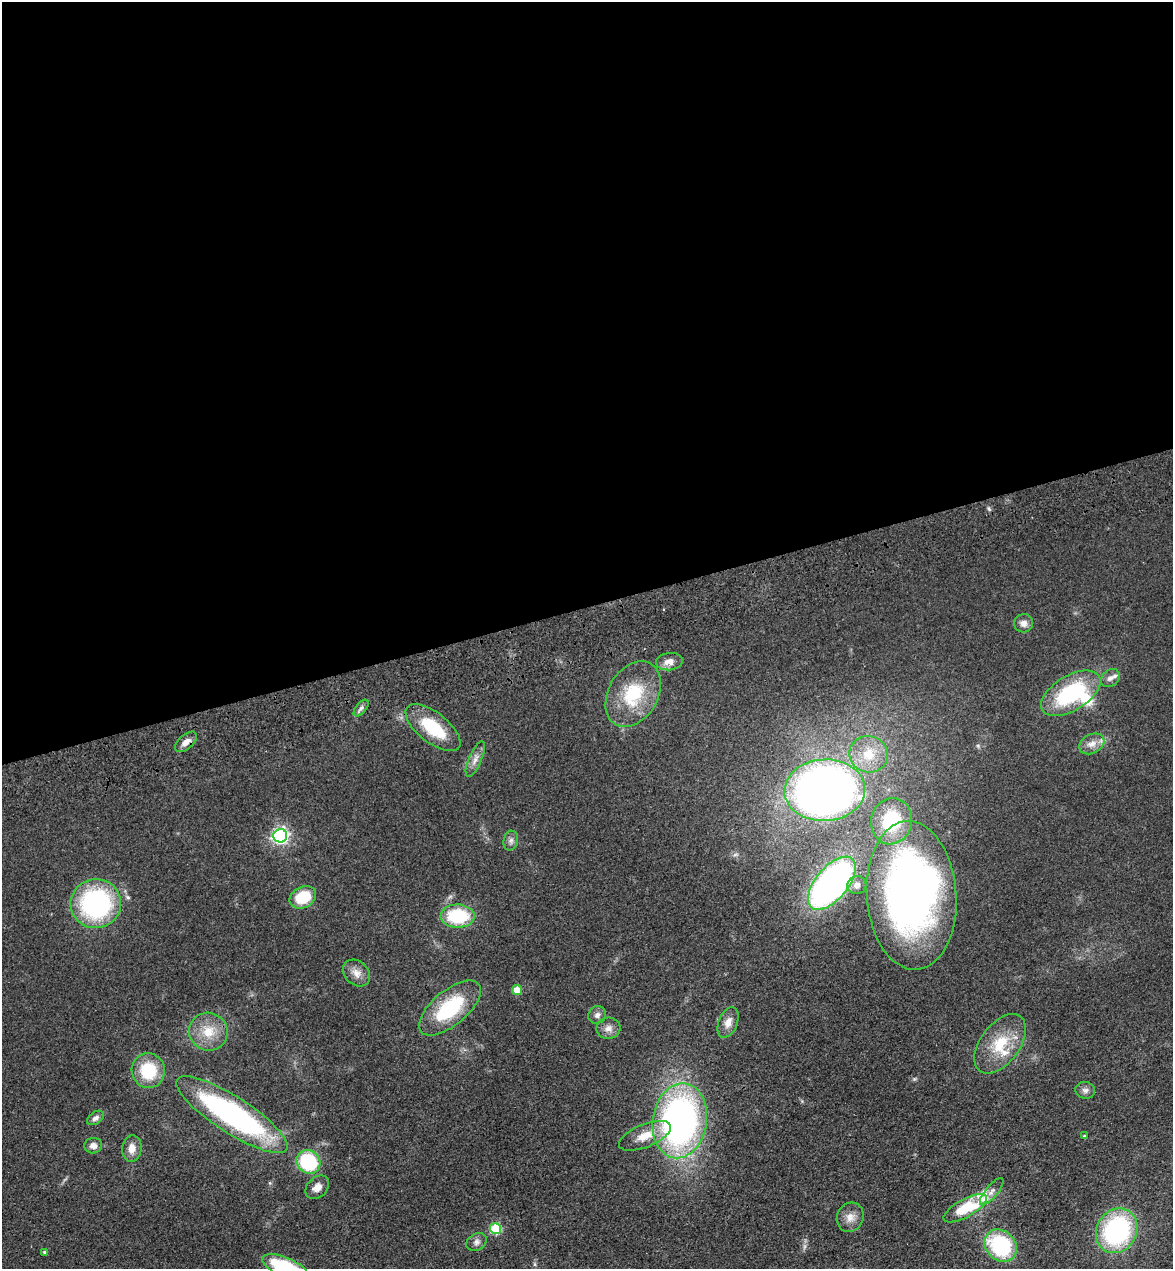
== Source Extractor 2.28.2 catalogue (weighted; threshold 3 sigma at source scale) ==
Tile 2 of 4 x 4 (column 2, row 1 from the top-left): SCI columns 1355-2525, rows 3919-5185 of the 5166 x 5303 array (HDU 1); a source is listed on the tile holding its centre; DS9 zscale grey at full resolution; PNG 1175 x 1271 px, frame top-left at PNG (2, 2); each listed source drawn as its Kron ellipse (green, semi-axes under 4 px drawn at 4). Shown black and unused: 48% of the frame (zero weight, under 3 of 4 exposures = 6% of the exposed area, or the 3 px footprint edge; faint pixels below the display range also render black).
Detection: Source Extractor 2.28.2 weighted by HDU 2 'WHT'; one run over the whole footprint, this tile lists its part. Background 0.0693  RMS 0.0071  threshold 0.0318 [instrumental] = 3 sigma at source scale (4.5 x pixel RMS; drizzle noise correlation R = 1.50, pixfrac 1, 0.05/0.05 arcsec/px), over >= 5 px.
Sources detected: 56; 1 too faint to see at this stretch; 1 inside a brighter object's white glare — neither listed nor drawn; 5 inside a brighter listed object's ellipse — not listed separately; the other 49 listed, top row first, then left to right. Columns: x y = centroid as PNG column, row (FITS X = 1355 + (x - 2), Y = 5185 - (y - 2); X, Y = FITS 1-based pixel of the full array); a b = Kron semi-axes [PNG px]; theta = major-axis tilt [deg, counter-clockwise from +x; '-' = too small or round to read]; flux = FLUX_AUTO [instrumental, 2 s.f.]
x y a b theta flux
1024 623 9 9 - 3.9
669 662 13 8 7 6.3
1110 678 10 8 40 3.3
1071 693 33 17 31 67
633 694 35 24 60 39
361 708 10 5 50 2.2
433 728 33 15 -38 34
186 742 13 7 42 4.5
1092 744 13 9 28 6
869 754 19 18 - 18
475 759 19 6 67 4.8
825 790 40 31 3 580
892 821 23 20 77 34
280 836 7 6 - 210
511 841 10 7 76 2.9
832 883 32 16 50 250
857 885 9 9 - 3.9
911 895 74 45 -86 390
303 897 14 10 27 25
96 904 25 24 - 110
458 916 17 11 -1 44
356 973 15 11 -43 6.3
517 990 5 5 - 12
450 1008 37 17 40 51
597 1015 9 8 - 3.1
728 1022 16 9 69 6.4
608 1028 12 10 5 4.8
208 1032 19 19 - 17
1000 1044 34 19 53 26
148 1071 17 16 - 30
1085 1090 10 8 -10 2.9
232 1115 65 18 -33 180
95 1118 9 6 34 3
680 1121 38 27 81 280
645 1136 28 11 22 13
1084 1136 3 3 - 0.65
93 1146 9 8 - 4.2
132 1148 13 9 84 6.4
308 1162 12 11 - 50
317 1187 13 10 45 5.5
992 1192 17 6 50 3.8
965 1208 24 9 29 35
850 1217 15 13 64 7
496 1229 5 5 - 43
1117 1231 23 20 59 110
477 1242 11 8 31 3.3
1001 1246 18 14 -44 64
45 1252 4 4 - 1.2
285 1267 24 9 -21 46
Overlapping masked pixels (flux is a lower limit): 2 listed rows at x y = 186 742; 911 895
Isophote crosses this tile's border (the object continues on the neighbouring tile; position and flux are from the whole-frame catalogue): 1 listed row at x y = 285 1267